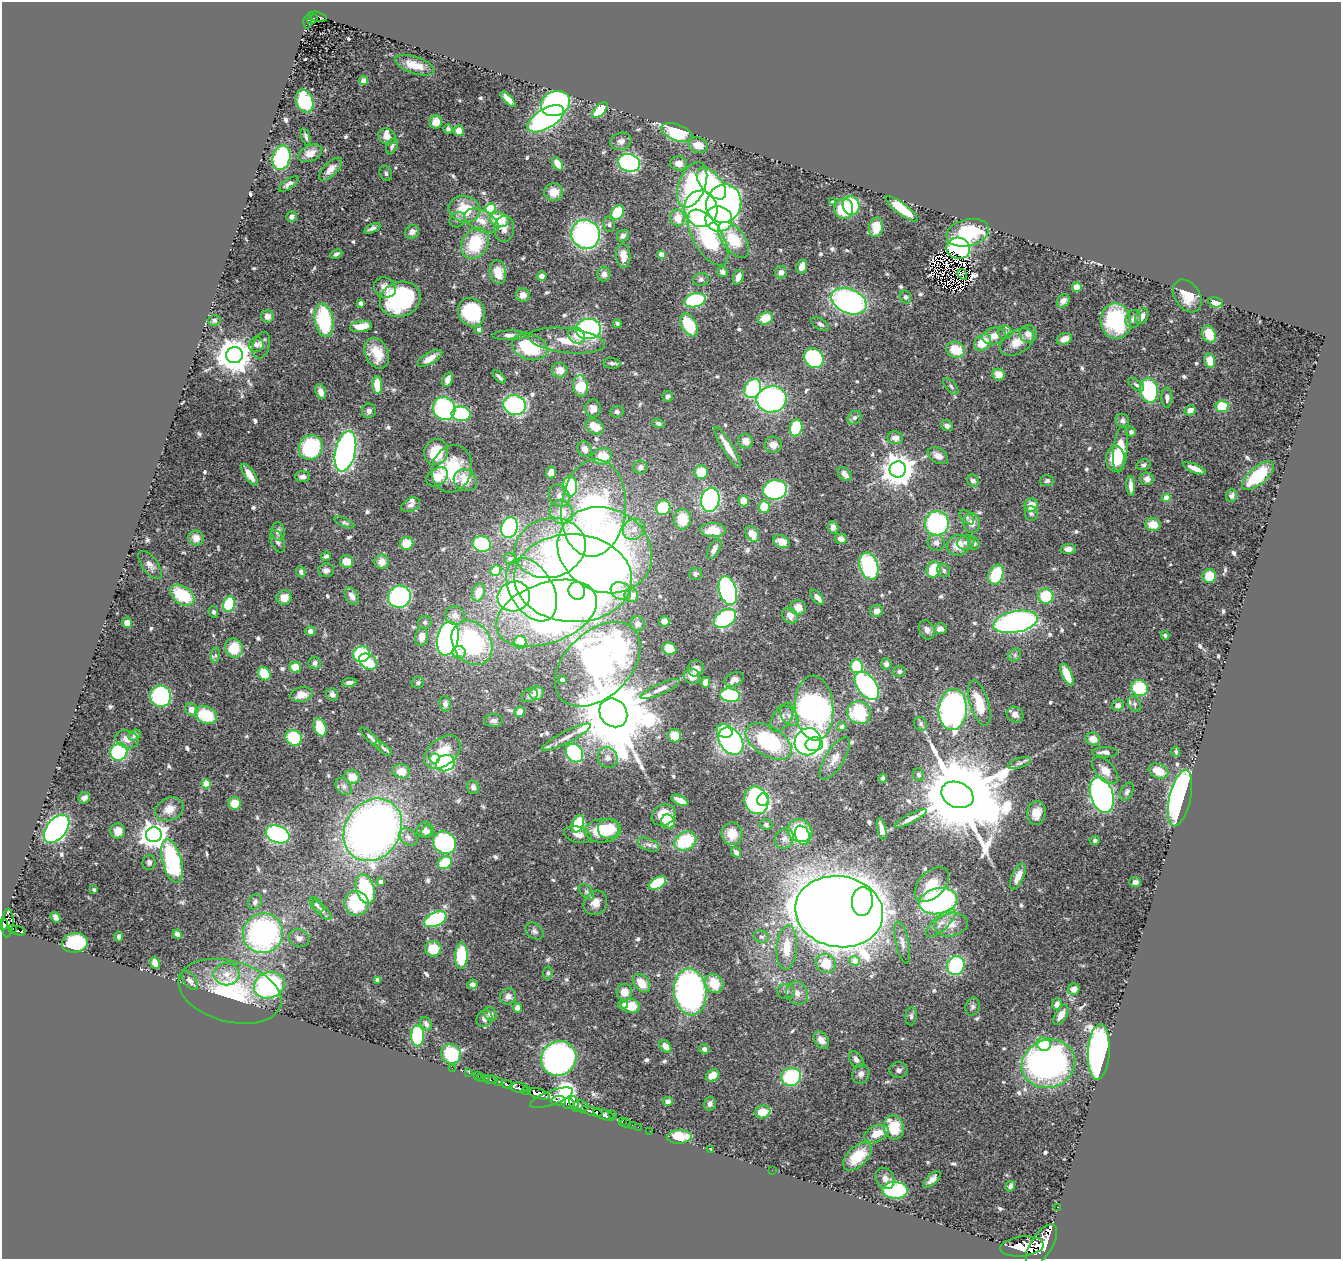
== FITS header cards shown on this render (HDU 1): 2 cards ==
NAXIS1  =                 1339
NAXIS2  =                 1257

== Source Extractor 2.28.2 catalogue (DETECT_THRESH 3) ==
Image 1339 x 1257 px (HDU 1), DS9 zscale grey, 1 PNG px = 1 image px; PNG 1343 x 1261 px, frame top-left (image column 1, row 1257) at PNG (2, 2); each listed source drawn as its Kron ellipse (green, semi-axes under 4 px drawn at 4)
Background 0.963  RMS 0.028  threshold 0.0835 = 3 sigma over >= 5 px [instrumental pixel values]
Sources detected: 657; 5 with non-positive FLUX_AUTO (blend fragments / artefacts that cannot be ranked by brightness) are neither listed nor drawn; of the other 652, the 500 brightest by FLUX_AUTO listed and drawn (152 fainter detections omitted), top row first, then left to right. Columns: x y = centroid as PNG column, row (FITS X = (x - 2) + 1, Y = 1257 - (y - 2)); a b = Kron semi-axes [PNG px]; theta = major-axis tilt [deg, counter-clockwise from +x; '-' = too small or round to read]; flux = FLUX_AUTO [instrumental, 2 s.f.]
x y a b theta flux
318 17 9 5 -15 130
312 19 5 4 - 120
308 21 7 4 87 66
415 65 20 8 -19 29
363 81 4 4 - 11
508 99 10 4 -47 12
305 101 12 8 -70 110
555 103 15 12 23 390
600 110 10 5 47 72
546 119 21 10 31 460
436 122 6 6 - 18
448 129 5 5 - 4.9
459 131 5 5 - 20
677 132 16 8 -21 150
387 136 9 7 -35 14
306 137 9 4 -72 4.7
621 141 10 8 18 9.4
698 145 10 7 -15 25
392 146 9 5 63 4.5
310 153 12 8 25 18
281 158 12 9 74 180
629 163 11 8 -19 330
679 163 8 7 - 13
557 164 7 4 -57 19
330 169 14 7 46 15
386 173 8 6 -64 4.3
289 184 11 5 36 7.7
711 184 19 10 -49 190
692 185 24 13 68 190
554 192 9 9 - 23
832 202 3 3 - 4.6
724 204 19 17 71 620
851 205 10 8 -75 100
465 209 16 13 -15 58
491 209 5 5 - 140
701 209 18 16 -79 550
844 209 10 9 - 65
902 209 20 5 -37 57
618 212 8 6 57 98
291 217 5 5 - 8
678 218 8 7 - 31
719 219 13 12 - 220
457 220 8 7 - 6.3
499 220 9 7 -14 66
481 221 18 10 -25 27
609 224 7 5 -76 4.6
876 227 10 7 81 36
372 228 8 4 23 7
504 229 13 10 87 14
412 232 7 6 - 12
967 233 22 13 14 120
586 234 15 14 - 430
623 236 6 5 - 8.4
708 238 31 14 -59 210
734 240 21 11 -52 74
475 243 17 12 58 96
958 248 12 10 -12 280
336 254 6 4 26 4.9
661 255 4 4 - 26
623 256 12 7 -85 20
802 266 7 5 70 20
498 272 12 8 -81 30
722 272 5 5 - 6.6
781 272 6 6 - 10
604 274 7 6 - 11
962 274 6 2 -57 6.9
542 276 5 5 - 8.1
738 277 7 5 71 17
701 279 8 6 12 5.7
385 287 11 10 - 18
1077 287 5 5 - 19
523 295 7 6 - 13
1187 296 18 12 -56 35
905 297 6 5 - 5
400 299 21 17 21 240
695 300 11 7 15 160
849 301 18 12 -23 470
1063 301 7 6 - 11
1216 302 7 5 -11 16
361 303 4 4 - 12
471 312 15 13 -58 150
267 316 6 6 - 11
1142 316 8 6 59 13
765 318 7 6 - 36
1133 319 9 7 73 9.4
214 320 6 5 - 4.3
324 320 17 9 -81 160
1116 321 18 15 -81 160
617 324 4 3 - 4.1
820 324 10 5 -32 6.4
689 325 12 7 -59 75
361 326 11 5 8 32
479 329 4 4 - 10
588 329 12 10 3 300
1005 332 7 6 - 7.4
1028 334 9 8 - 16
1209 334 9 6 -65 31
510 335 17 4 1 11
577 336 9 7 -43 17
994 336 12 8 13 21
1064 339 8 5 22 15
567 340 38 12 -6 55
983 342 9 7 43 42
1017 342 18 11 30 31
256 345 7 7 - 6.9
261 345 14 8 73 9.1
530 347 18 12 -19 120
956 350 9 8 - 48
377 353 16 11 -66 38
234 355 8 8 - 4600
430 358 14 5 30 19
814 358 10 9 - 200
1210 361 7 5 -78 24
612 363 8 5 -4 6.3
560 370 8 7 - 21
998 374 6 6 - 24
499 377 8 3 -44 4.6
447 380 7 5 69 15
377 385 9 5 -85 50
1136 385 9 4 -37 5.1
581 386 11 7 -85 57
951 386 10 5 -49 4.7
753 389 10 8 62 200
1149 390 12 9 -79 160
321 392 8 5 -71 12
667 396 5 5 - 5.5
1167 398 10 5 90 8.2
772 399 15 13 10 380
515 405 11 9 -16 300
1222 406 6 6 - 59
593 408 9 8 - 15
444 409 12 11 - 310
1190 410 5 5 - 13
369 411 7 7 - 7.8
617 412 7 6 - 4.9
461 414 9 7 -4 150
854 418 7 6 - 5.4
1122 421 7 6 - 6.2
658 423 6 4 -17 5
595 426 10 7 -33 32
947 426 6 5 - 6.9
796 428 8 6 76 110
1131 432 5 4 - 5
895 438 8 6 -7 14
746 441 7 7 - 15
773 445 8 8 - 16
311 447 13 11 54 180
728 447 24 5 -59 31
584 449 8 6 -58 15
1120 449 23 7 85 72
345 451 20 10 77 730
436 452 13 12 - 66
602 456 10 8 15 38
938 456 11 7 -32 16
1115 459 13 9 88 49
1143 465 7 5 17 5.7
640 467 7 6 - 8.3
1194 468 12 4 -24 15
452 469 24 19 74 99
898 469 8 8 - 3600
551 472 6 5 - 13
701 472 7 7 - 41
845 474 8 5 -48 13
249 475 13 5 -56 22
1258 476 19 8 41 89
303 477 7 5 3 6.8
437 477 12 8 32 36
1147 479 6 6 - 12
465 480 12 10 -33 42
973 480 6 5 - 8.2
1047 481 7 5 3 4.6
570 486 10 7 -85 130
1131 486 10 4 -87 14
775 490 12 10 9 230
559 496 12 9 -54 13
1232 496 6 5 - 4.9
1166 498 4 4 - 42
710 500 12 9 78 310
744 501 5 5 - 42
411 505 10 6 29 6.9
1031 505 7 6 - 27
764 507 6 5 - 58
594 508 49 32 85 740
663 508 7 7 - 80
561 512 13 11 -52 27
1031 513 7 6 - 4.4
967 517 9 5 -46 5.2
682 519 10 8 87 47
345 523 10 4 -25 4.3
937 523 12 12 - 230
972 523 10 8 -78 14
1153 525 8 6 -11 33
833 527 6 5 - 10
509 528 10 8 72 310
634 529 11 10 - 19
713 530 13 7 -2 41
278 531 9 6 -87 9.6
752 534 8 6 -55 31
196 538 8 7 - 16
841 539 6 5 - 12
278 541 12 6 -68 7.9
781 542 8 6 -26 19
966 542 9 7 24 7.5
407 543 7 6 - 42
936 543 9 8 - 9.8
974 543 6 5 - 8.2
482 544 9 7 -15 170
958 545 11 10 - 29
550 548 36 29 15 240
714 549 11 5 59 12
1068 549 7 5 4 11
605 550 49 41 -27 630
326 556 5 4 - 5
510 559 6 5 - 4.5
347 561 6 6 - 24
382 562 7 7 - 18
150 565 16 8 -54 11
869 566 14 9 -72 170
933 569 8 6 70 50
326 570 8 7 - 9.1
944 570 7 6 - 5.2
496 571 6 5 - 45
301 572 5 4 - 5.8
695 574 7 6 - 6
996 575 10 7 66 81
1209 576 7 6 - 39
573 578 59 44 -2 2200
532 590 34 21 -60 220
728 590 15 8 -73 340
577 591 9 8 - 130
621 591 11 8 -28 14
478 592 9 6 73 23
182 595 13 8 -36 94
631 595 7 6 - 17
352 596 9 6 -59 12
514 596 16 14 23 430
1046 596 8 7 - 74
399 597 11 11 - 320
817 597 9 4 -50 12
284 598 7 7 - 25
229 604 8 6 79 81
798 607 8 7 - 20
877 611 6 6 - 13
213 612 6 4 -69 4.8
547 613 52 30 20 830
455 615 10 9 - 13
790 616 8 7 - 13
725 618 12 8 35 190
664 621 5 5 - 8.9
425 622 7 6 - 4.7
1016 622 22 10 11 600
127 623 5 5 - 15
638 624 7 7 - 6.1
940 629 6 5 - 12
927 630 10 7 -67 9.1
310 631 5 5 - 8.4
1165 635 4 3 - 4
421 637 9 6 81 15
448 638 17 10 78 650
520 642 6 6 - 47
472 643 24 19 -57 240
234 648 10 8 -67 57
669 649 7 6 - 50
459 652 6 6 - 15
361 654 8 8 - 120
215 655 8 4 82 4
1015 655 7 5 47 4.7
368 662 10 7 -33 72
315 663 6 6 - 5.6
598 664 50 32 44 670
886 664 5 5 - 6.1
857 666 7 6 - 100
295 667 6 5 - 31
696 668 8 7 - 13
899 671 6 5 - 4.4
264 674 7 6 - 67
1067 675 12 5 -66 37
692 676 8 7 - 21
734 679 10 6 27 11
562 680 4 3 - 4
705 682 5 5 - 17
349 683 7 4 7 7.6
418 683 6 6 - 4.3
867 686 16 9 -53 300
1139 688 9 8 - 82
660 689 21 5 24 14
536 693 7 7 - 17
332 694 6 6 - 8.4
301 695 11 7 11 23
530 695 9 6 25 5.5
730 695 10 7 -8 120
161 696 11 10 - 220
979 703 24 9 -73 49
445 704 8 6 -83 7.7
1134 704 8 6 -62 5.1
1118 705 6 5 - 9.3
814 708 32 19 -87 760
953 709 21 14 85 590
191 710 6 6 - 16
520 712 5 5 - 19
613 713 15 13 -50 31000
859 713 12 11 - 120
1015 714 9 7 -30 11
206 715 11 8 -23 76
789 716 11 7 -48 13
782 717 16 9 56 13
493 721 9 6 2 7.5
921 724 7 6 - 4.8
320 727 9 6 -70 62
842 727 5 4 - 9.2
725 731 8 6 -24 38
135 735 6 5 - 6.2
675 736 6 6 - 30
371 737 14 4 -44 7.4
566 737 28 6 27 20
294 738 8 7 - 91
127 739 11 9 -17 16
1093 739 7 6 - 20
731 741 15 11 -52 460
769 741 25 14 -32 210
808 742 14 13 - 450
814 744 9 7 7 140
384 748 10 4 -38 5.9
1176 751 5 4 - 4
119 752 9 8 - 160
442 752 21 13 38 48
1105 752 13 5 0 11
574 753 10 8 -54 180
608 758 10 9 - 14
835 758 24 9 58 21
435 759 5 5 - 100
445 763 10 8 25 180
1019 763 12 5 19 5.9
1105 770 16 9 -46 19
401 771 9 7 -9 26
1159 771 10 7 -23 33
918 775 6 5 - 5
352 777 8 6 -20 24
883 778 4 4 - 5.2
206 784 4 4 - 65
344 786 9 7 -51 7.8
473 787 7 6 - 8.3
1127 792 10 6 60 6
957 795 17 12 -23 42000
1102 795 18 11 -73 910
84 798 6 5 - 9.8
1180 798 29 10 77 580
763 799 7 5 64 34
680 800 9 4 -26 20
756 800 14 11 -68 300
235 803 6 6 - 32
169 809 15 11 26 24
1036 813 12 9 83 22
664 815 12 10 29 33
910 819 18 4 27 12
668 822 7 6 - 45
578 824 9 5 69 73
766 825 6 5 - 4.7
57 829 16 10 52 490
609 829 11 10 - 53
882 829 11 4 -77 13
373 830 33 27 55 1400
424 830 8 7 - 10
118 831 8 7 - 22
603 831 18 12 4 84
800 831 13 11 -23 130
427 832 7 5 54 7.5
278 834 12 8 -21 270
732 834 11 10 - 31
154 835 8 7 - 2000
578 835 14 8 -16 13
802 835 10 7 -67 77
408 837 10 7 -41 9.5
784 839 10 9 - 11
685 841 12 8 31 96
1095 841 5 4 - 4.1
444 843 12 10 -37 230
648 845 11 6 -23 7.9
736 852 6 4 -55 8
172 861 22 9 -75 240
149 862 7 6 - 6.2
445 863 7 6 - 79
1018 876 14 6 65 20
381 882 4 4 - 16
1135 882 6 5 - 7
657 883 9 5 30 68
932 885 20 13 46 38
365 889 15 9 -73 140
94 890 4 3 - 4.1
586 892 9 5 -45 5.3
862 901 14 10 85 290
938 901 19 13 11 400
255 902 8 6 56 5.2
356 903 12 12 - 100
595 903 13 11 52 19
317 905 9 5 -51 5.3
322 910 12 5 -46 7.1
839 912 44 35 -10 6800
55 917 6 4 -52 12
435 919 12 7 24 240
8 923 14 6 87 1100
941 923 19 7 43 18
4 924 5 4 - 810
951 925 17 11 12 26
12 929 4 3 - 250
18 931 7 4 -18 330
534 931 10 7 -37 6.5
263 933 20 19 - 440
177 934 5 4 - 9.4
119 937 4 3 - 4.5
761 937 7 6 - 4.9
299 938 10 8 -18 9.2
902 942 22 6 -78 12
75 943 13 9 5 130
787 947 22 10 86 44
433 949 8 7 - 52
461 956 13 6 88 120
855 961 5 5 - 27
155 963 6 4 -65 15
826 963 10 9 - 44
956 965 9 8 - 170
548 973 6 5 - 4.1
227 974 13 11 1 21
378 980 4 4 - 22
190 981 11 6 -51 8.8
642 983 10 7 -52 34
473 984 5 4 - 9.9
714 984 10 8 -54 45
269 985 16 13 22 310
1074 989 6 5 - 13
230 991 53 30 -15 180
624 992 8 7 - 23
690 992 23 16 -84 670
786 992 9 7 -4 7.3
797 993 12 10 -59 16
508 996 8 7 - 10
623 1004 5 4 - 6.3
1057 1004 6 4 69 7.6
631 1006 9 7 -10 42
972 1007 9 7 72 6.4
517 1008 5 4 - 13
490 1014 7 6 - 11
1061 1015 11 5 59 12
911 1016 9 5 85 5.3
484 1019 9 7 54 9.8
426 1024 7 5 -61 7.5
418 1036 10 6 -88 130
821 1040 10 6 -52 18
1044 1044 7 6 - 50
665 1046 7 5 -51 17
704 1049 5 5 - 6.9
1099 1052 28 11 86 810
451 1054 10 9 - 130
559 1058 18 17 - 520
856 1060 9 6 -54 9
1048 1064 27 24 22 820
452 1068 2 2 - 12
899 1070 9 8 - 6.9
469 1073 3 2 - 10
861 1074 10 8 69 9.8
713 1075 7 5 33 26
478 1076 3 2 - 7.4
481 1077 2 2 - 10
791 1077 10 9 - 150
486 1078 2 2 - 14
491 1080 6 3 3 100
499 1082 3 3 - 200
507 1084 6 3 -25 360
519 1088 8 5 -7 1800
526 1091 4 3 - 730
539 1094 11 5 -17 4100
552 1098 23 7 20 1600
558 1101 7 4 2 780
668 1102 5 4 - 9.9
568 1103 6 5 - 850
574 1104 8 3 -76 380
710 1104 7 6 - 7.8
581 1106 7 6 - 610
592 1111 11 4 -16 1900
763 1112 8 6 16 28
612 1114 2 2 - 98
604 1115 11 5 -21 2700
622 1121 3 3 - 41
626 1123 5 3 - 67
632 1125 2 2 - 18
638 1127 2 2 - 15
894 1127 12 9 -79 69
650 1131 2 2 - 13
877 1134 13 8 22 29
679 1137 12 6 3 71
711 1150 2 2 - 17
857 1157 17 9 44 64
772 1170 2 2 - 8.7
885 1178 11 8 -62 12
932 1179 11 5 43 10
1010 1186 5 4 - 5.3
895 1190 13 8 -2 190
1057 1207 2 2 - 10
1042 1245 23 11 57 11000
1022 1247 22 10 7 9400
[152 fainter detections neither listed nor drawn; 5 non-positive-flux detections neither listed nor drawn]